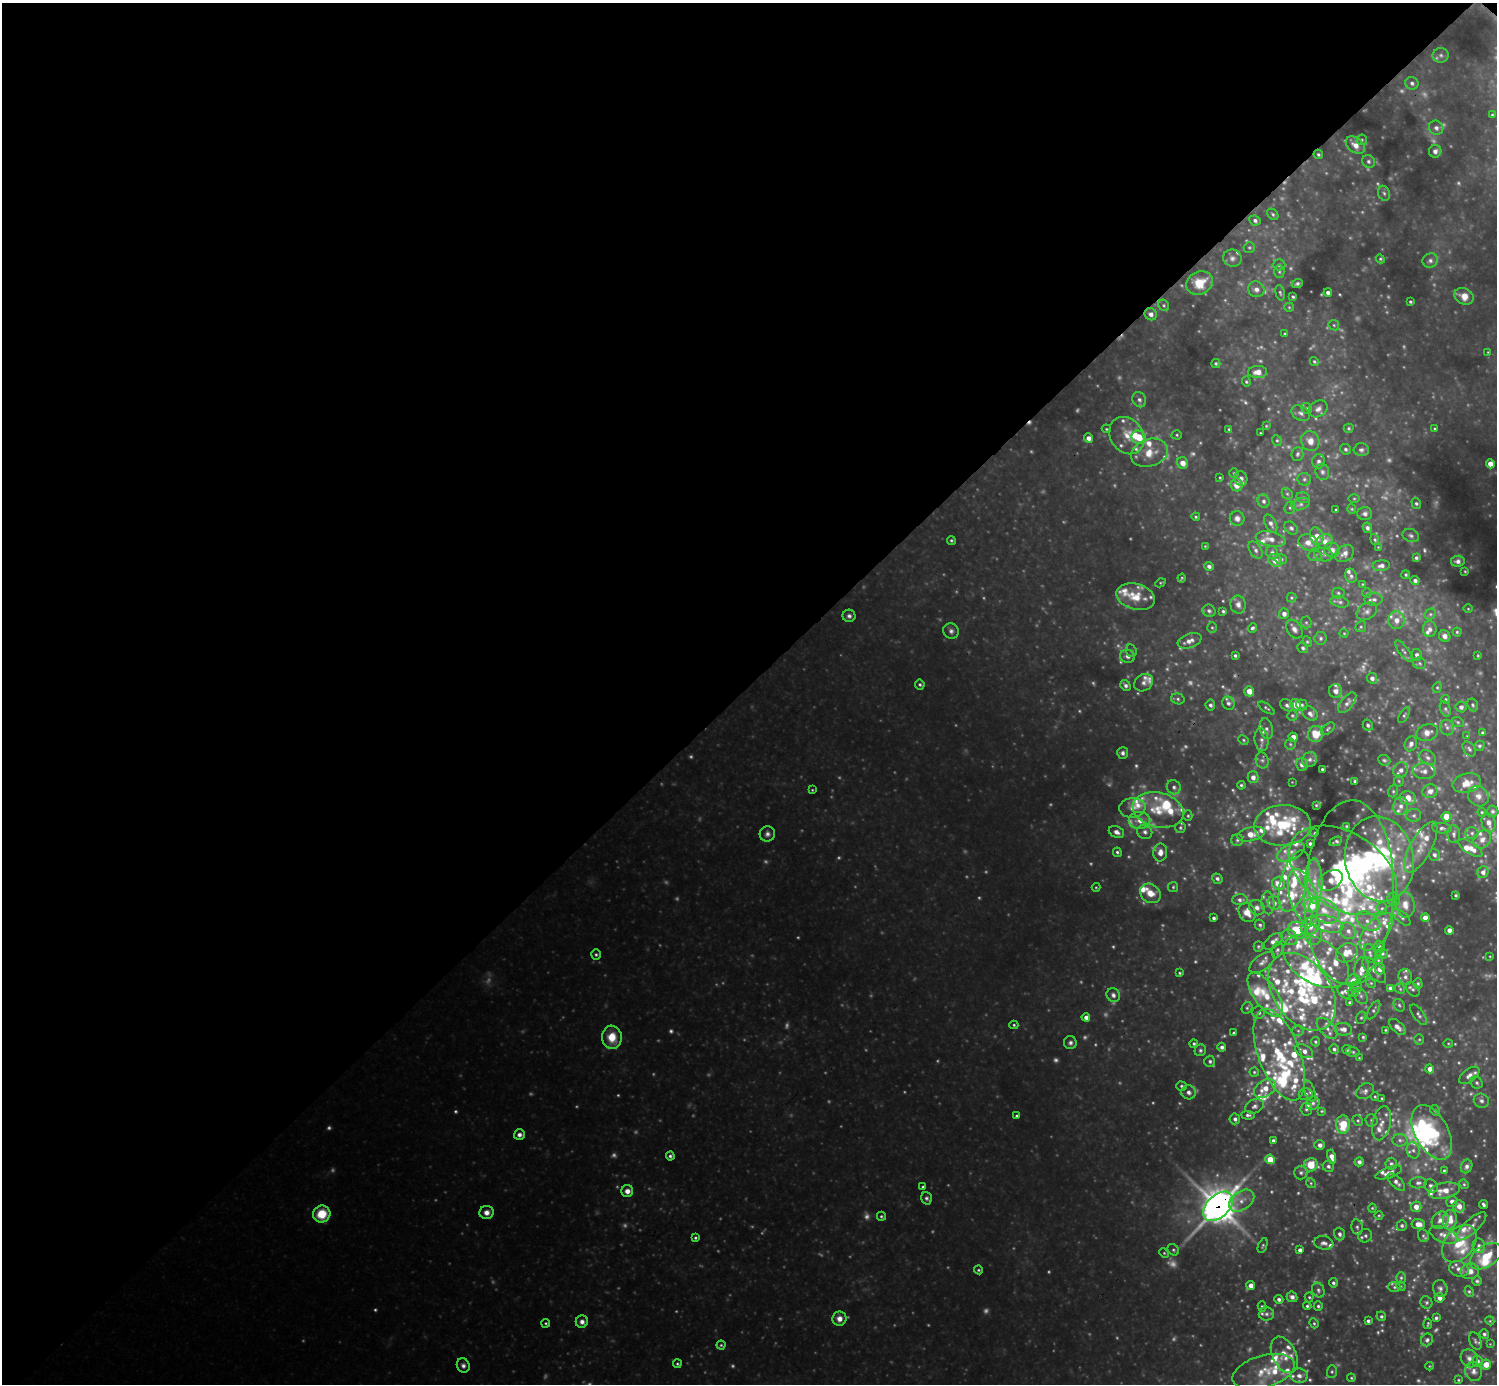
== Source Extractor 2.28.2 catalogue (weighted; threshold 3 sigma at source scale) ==
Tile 5 of 4 x 4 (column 1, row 2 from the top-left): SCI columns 5-1499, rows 2921-4302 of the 5985 x 5986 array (HDU 1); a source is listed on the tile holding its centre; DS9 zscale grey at full resolution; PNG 1499 x 1386 px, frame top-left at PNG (2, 3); each listed source drawn as its Kron ellipse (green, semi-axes under 4 px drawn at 4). Shown black and unused: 50% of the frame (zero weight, under 3 of 4 exposures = <1% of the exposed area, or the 3 px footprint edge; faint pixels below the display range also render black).
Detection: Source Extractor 2.28.2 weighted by HDU 2 'WHT'; one run over the whole footprint, this tile lists its part. Background 0.428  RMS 0.038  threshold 0.17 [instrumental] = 3 sigma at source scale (4.5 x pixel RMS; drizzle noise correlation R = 1.50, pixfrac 1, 0.05/0.05 arcsec/px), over >= 5 px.
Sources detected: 808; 179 too faint to see at this stretch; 6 inside a brighter object's white glare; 2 cosmic-ray / hot-pixel residue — neither listed nor drawn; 159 inside a brighter listed object's ellipse — not listed separately; the other 462 listed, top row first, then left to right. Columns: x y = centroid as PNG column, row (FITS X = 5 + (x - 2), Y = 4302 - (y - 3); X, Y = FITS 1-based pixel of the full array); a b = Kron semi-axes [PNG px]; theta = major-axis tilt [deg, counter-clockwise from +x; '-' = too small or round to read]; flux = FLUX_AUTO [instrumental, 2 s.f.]
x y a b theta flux
1441 55 8 7 - 12
1412 83 7 6 - 12
1492 115 3 2 - 3.6
1436 128 7 6 - 15
1362 140 5 5 - 5.7
1355 145 11 7 -39 37
1435 151 6 6 - 17
1318 154 5 4 - 6.9
1368 161 7 6 - 10
1384 193 8 5 -72 9.8
1273 214 6 5 - 7.4
1255 220 6 4 -27 10
1249 247 5 5 - 5.8
1232 258 9 8 - 16
1380 259 4 4 - 5.2
1430 260 8 7 - 15
1279 265 6 5 - 9.2
1279 271 6 5 - 7.9
1199 283 14 11 27 88
1297 283 5 4 - 8.9
1256 289 8 7 - 20
1280 293 8 4 -76 6.9
1328 293 4 4 - 12
1464 296 10 8 -26 41
1293 297 3 3 - 5.4
1410 302 3 3 - 5.4
1164 305 6 5 - 6.4
1289 307 5 4 - 4.7
1151 314 6 5 - 19
1334 325 6 5 - 5.6
1285 334 3 3 - 3.5
1488 352 4 3 - 3.1
1314 361 5 4 - 5.6
1216 363 4 4 - 6.7
1257 372 9 6 2 33
1246 382 5 4 - 5.5
1139 400 8 6 -59 13
1307 408 6 5 - 6.1
1318 409 10 8 33 19
1301 413 10 7 -29 16
1266 426 4 3 - 3.8
1349 428 5 4 - 6
1106 429 5 4 - 4.5
1229 429 4 3 - 5.1
1435 429 4 3 - 4.5
1260 433 3 2 - 2.6
1177 435 5 4 - 5.2
1127 436 20 16 -54 68
1139 437 7 6 - 73
1088 438 5 4 - 23
1277 440 5 4 - 5.5
1310 441 10 9 - 36
1346 449 6 5 - 8.3
1361 450 7 6 - 11
1149 453 19 13 19 74
1297 454 7 6 - 8.8
1318 461 7 6 - 13
1183 463 6 5 - 39
1490 464 4 4 - 34
1322 472 8 6 -74 12
1234 473 5 5 - 5.4
1220 478 3 2 - 3.6
1241 478 7 6 - 13
1304 479 7 6 - 9.2
1237 485 6 6 - 39
1287 494 6 5 - 6.5
1303 498 7 5 -14 7.9
1354 498 5 3 - 4.3
1264 501 7 6 - 11
1416 503 6 4 -73 8
1301 504 9 6 17 13
1290 508 6 5 - 7
1352 509 4 4 - 4.5
1336 510 3 3 - 4
1365 514 7 6 - 13
1196 517 4 4 - 5.5
1237 518 7 7 - 18
1271 523 10 5 -62 16
1291 528 7 5 -44 9.9
1367 528 5 4 - 12
1317 536 9 6 -69 33
1411 536 8 6 -23 11
1271 539 15 7 -12 30
1375 539 5 4 - 5.6
951 540 4 4 - 5.5
1325 541 8 7 - 34
1308 542 9 8 - 36
1205 546 3 3 - 3.1
1378 547 3 3 - 2.6
1255 550 9 5 -57 12
1332 550 8 7 - 22
1272 553 6 6 - 13
1345 554 10 7 37 23
1324 555 9 6 -11 15
1314 556 7 5 1 7.9
1416 558 4 4 - 8.1
1281 559 6 5 - 8.7
1275 560 7 5 -39 45
1458 561 7 5 8 14
1209 566 5 4 - 12
1381 566 8 5 6 17
1465 571 3 2 - 3.1
1406 575 4 4 - 5.7
1351 576 7 5 -71 11
1182 578 4 3 - 4.5
1415 581 5 4 - 12
1160 583 5 3 - 4.1
1363 584 3 3 - 3.7
1338 593 6 5 - 7.9
1367 593 5 4 - 4.5
1136 597 19 13 -16 89
1291 598 5 5 - 5.5
1374 599 9 6 1 14
1340 602 9 5 -13 12
1238 604 9 7 -86 18
1468 609 5 3 - 3.1
1209 611 6 6 - 11
1223 611 3 3 - 6
1367 611 11 8 33 18
1284 614 5 5 - 18
1430 614 6 5 - 7.1
849 616 6 6 - 13
1396 620 9 8 - 30
1306 622 6 5 - 7.3
1212 627 5 5 - 5.7
1361 627 6 5 - 6.4
1252 628 5 4 - 8
1294 629 10 7 -56 18
1430 629 8 6 -89 18
951 631 8 7 - 14
1457 632 4 4 - 5.4
1344 633 4 4 - 4.1
1445 636 6 5 - 17
1321 638 6 6 - 9.5
1190 641 12 7 20 27
1307 642 5 4 - 5.5
1303 648 6 4 -40 9.7
1131 651 6 5 - 7.6
1404 651 13 4 -54 11
1235 655 3 3 - 7.1
1417 655 6 5 - 12
1478 655 4 3 - 4.3
1127 656 7 6 - 18
1420 663 6 6 - 7.6
1372 678 5 5 - 16
1144 683 10 8 35 17
920 684 5 5 - 7
1125 685 6 4 -56 12
1437 687 5 4 - 5.7
1249 691 5 4 - 41
1336 691 7 6 - 18
1178 699 7 5 -17 8.4
1446 699 4 3 - 4.5
1228 703 7 6 - 13
1347 703 12 6 52 16
1210 705 5 5 - 11
1287 705 7 5 -32 13
1296 705 6 5 - 56
1302 705 6 5 - 8.3
1473 705 6 5 - 7.3
1461 707 5 5 - 15
1266 708 9 3 -33 6.4
1445 709 8 5 -69 9.7
1310 713 8 6 -39 17
1404 715 9 4 59 7.1
1292 716 5 5 - 6.2
1458 722 6 4 -21 6.6
1368 725 5 5 - 8.6
1447 727 8 7 - 14
1266 729 10 6 -77 14
1328 729 8 4 40 7.1
1482 732 4 4 - 6.1
1427 733 11 8 18 30
1316 734 8 7 - 88
1467 736 4 4 - 3.3
1293 737 4 4 - 33
1243 740 5 4 - 4.8
1261 740 11 7 -83 19
1290 744 5 5 - 7.1
1411 744 8 6 67 17
1479 746 5 5 - 7.8
1469 749 8 5 -53 9.7
1123 753 6 5 - 13
1428 758 9 6 -34 15
1262 760 8 6 -74 12
1310 760 8 7 - 13
1384 760 6 5 - 7.5
1302 764 6 5 - 15
1322 769 3 3 - 5.3
1401 770 8 7 - 19
1424 771 11 8 -5 22
1253 777 6 5 - 23
1355 781 3 3 - 7.5
1399 781 5 5 - 5.6
1292 782 2 2 - 1.9
1467 783 14 9 14 52
1241 785 4 4 - 6.4
1174 787 7 6 - 13
812 790 4 3 - 3.6
1393 791 6 5 - 6.2
1430 791 7 7 - 26
1478 796 11 9 -44 27
1408 798 8 6 -12 62
1316 805 4 3 - 5.3
1401 806 9 7 80 24
1132 808 13 10 5 29
1158 810 26 17 -13 120
1492 811 6 5 - 8.6
1482 812 4 4 - 5.7
1414 815 7 6 - 11
1188 816 5 4 - 5.5
1446 817 5 4 - 82
1139 820 11 8 0 36
1489 823 10 6 -73 24
1283 825 28 20 3 230
1346 826 3 3 - 4.2
1180 828 5 5 - 6.6
1442 828 10 5 -4 11
1116 832 8 5 -25 21
1145 832 8 7 - 15
1315 833 3 3 - 4.8
1472 833 6 5 - 10
767 834 8 7 - 15
1251 834 14 7 12 56
1454 834 9 6 -86 12
1237 840 6 6 - 8.2
1482 840 9 8 - 26
1336 841 6 3 24 7.4
1310 844 4 3 - 10
1421 847 28 10 61 61
1470 848 14 6 -32 42
1117 852 5 4 - 7.4
1160 852 9 7 81 32
1291 852 15 8 26 32
1434 855 6 5 - 12
1379 859 43 34 -79 580
1343 870 59 38 -31 1300
1483 872 6 5 - 18
1217 879 5 5 - 11
1331 880 13 9 31 44
1294 881 31 13 74 140
1315 881 22 7 -88 56
1278 884 7 6 - 56
1096 887 4 4 - 4
1173 887 5 5 - 5.7
1349 892 92 44 88 880
1150 893 11 9 -35 49
1456 895 3 3 - 5.4
1303 897 29 13 -73 100
1393 899 6 6 - 18
1240 900 7 5 1 12
1268 903 11 6 -86 17
1274 903 7 6 - 17
1312 905 8 7 - 110
1405 905 13 9 -82 35
1257 908 8 7 - 18
1382 909 6 5 - 8.3
1324 910 16 11 -36 65
1247 912 10 8 -63 44
1402 917 11 5 -43 12
1214 918 4 3 - 8.4
1425 918 4 4 - 31
1368 921 13 8 -29 34
1327 924 16 8 -14 48
1260 925 5 5 - 7.6
1310 926 10 8 43 55
1297 930 9 8 - 120
1449 930 4 4 - 25
1348 931 9 7 -49 22
1376 932 22 11 51 61
1314 935 10 8 86 25
1289 937 8 7 - 17
1273 941 11 6 40 20
1258 946 5 4 - 5.5
1379 947 6 5 - 11
1277 950 8 5 71 8.9
1347 953 11 9 30 58
1370 953 10 5 -73 10
1382 953 5 5 - 8.1
596 954 5 5 - 6.8
1490 956 4 3 - 3.1
1378 960 5 4 - 4.3
1316 961 36 22 -32 180
1262 962 15 7 37 22
1380 969 6 5 - 30
1362 970 12 7 87 44
1374 970 16 7 -49 25
1180 973 4 3 - 5.4
1405 977 8 6 -75 16
1353 980 6 6 - 28
1371 983 5 4 - 5.1
1418 983 5 4 - 6.1
1358 987 5 3 - 4.8
1390 988 4 4 - 11
1400 989 5 4 - 5.3
1413 989 8 5 -50 9.7
1345 991 8 6 -44 12
1302 992 43 28 -56 350
1353 992 5 5 - 6.7
1113 995 7 6 - 16
1265 995 26 11 -55 99
1361 996 9 6 -55 12
1350 1002 4 3 - 7.6
1399 1005 6 5 - 7.7
1247 1008 6 5 - 6.7
1374 1010 10 5 60 9
1259 1012 6 6 - 14
1419 1015 12 5 -53 12
1086 1017 4 4 - 19
1361 1018 6 5 - 6.3
1014 1025 4 4 - 5.1
1398 1027 10 5 -43 20
1327 1028 13 7 -46 25
1343 1029 9 6 -5 24
1385 1030 4 3 - 4.5
1298 1031 6 5 - 8.3
1234 1033 3 3 - 8.5
612 1037 11 10 - 78
1363 1037 4 4 - 5.6
1419 1039 5 4 - 5.3
1315 1042 4 4 - 6.5
1070 1043 6 6 - 12
1448 1043 5 3 - 3.9
1194 1044 4 4 - 7.6
1222 1047 4 4 - 11
1334 1049 5 4 - 9.6
1200 1050 6 5 - 8.4
1347 1050 4 4 - 8.3
1304 1051 9 6 -27 22
1353 1052 7 5 -16 6.9
1279 1055 48 21 -69 330
1359 1058 3 3 - 2.9
1210 1061 5 5 - 9.1
1430 1069 4 4 - 29
1254 1072 4 4 - 5.6
1469 1075 12 6 36 21
1477 1083 6 5 - 9.1
1181 1086 5 4 - 7.1
1265 1089 12 8 36 51
1310 1091 11 5 -72 11
1365 1091 10 7 31 15
1188 1092 7 7 - 18
1306 1094 7 6 - 11
1375 1096 4 3 - 4
1382 1098 3 3 - 4.4
1481 1101 7 7 - 15
1313 1103 7 6 - 13
1255 1106 9 7 24 15
1306 1109 6 5 - 9.2
1435 1110 5 4 - 6.8
1322 1111 4 4 - 4.6
1248 1115 7 4 -4 9.5
1017 1116 4 4 - 6.1
1235 1119 5 5 - 12
1358 1120 5 4 - 5.9
1371 1120 6 6 - 8.3
1382 1123 17 9 77 31
1343 1124 9 7 88 110
1432 1132 30 16 -62 230
519 1135 5 5 - 15
1273 1140 3 3 - 7.4
1400 1140 7 6 - 13
1320 1145 5 5 - 17
1413 1150 8 6 -75 14
670 1156 4 4 - 8.3
1332 1157 7 4 -78 29
1270 1159 5 4 - 74
1359 1162 4 4 - 13
1391 1164 6 5 - 8.3
1311 1165 7 6 - 81
1328 1166 6 5 - 10
1467 1166 7 5 68 16
1444 1171 4 3 - 5.5
1301 1173 7 6 - 11
1389 1173 14 5 20 21
1396 1182 11 5 -46 17
1311 1183 5 4 - 5.2
1418 1183 8 5 2 11
1464 1184 5 4 - 5.2
1431 1186 7 6 - 12
923 1187 4 3 - 7.3
627 1191 6 6 - 25
1444 1191 16 8 12 48
927 1198 6 5 - 9.3
1242 1201 14 9 35 38
1452 1201 6 5 - 18
1483 1205 4 3 - 8.8
1218 1206 18 11 45 8900
1459 1206 6 5 - 33
1416 1207 5 5 - 31
1372 1208 4 4 - 4.4
487 1212 7 6 - 23
322 1214 9 8 - 110
1379 1215 4 3 - 3.8
881 1216 4 4 - 5.6
1440 1220 9 7 48 22
1450 1220 9 7 84 46
1418 1224 7 5 -6 31
1402 1225 5 5 - 9
1471 1226 19 7 43 29
1357 1227 8 5 -79 9
1340 1234 6 5 - 12
1443 1235 14 7 -23 28
1365 1236 7 6 - 11
1423 1236 6 5 - 7
695 1238 4 4 - 6.2
1324 1243 9 6 -8 15
1459 1244 21 14 51 100
1263 1246 8 4 67 6
1479 1246 7 6 - 10
1173 1250 6 5 - 7.8
1300 1250 4 4 - 16
1164 1253 5 4 - 4.6
1486 1256 18 11 33 100
1459 1269 10 7 -18 25
978 1270 4 3 - 5
1470 1271 9 7 14 31
1401 1278 6 5 - 6.9
1477 1281 5 4 - 6.9
1333 1283 5 4 - 8.4
1251 1286 4 4 - 29
1401 1286 5 4 - 4.2
1394 1287 6 5 - 6.9
1440 1289 8 7 - 13
1318 1290 7 6 - 12
1469 1292 5 4 - 6.1
1292 1297 5 5 - 16
1309 1297 5 4 - 5.4
1440 1298 5 4 - 24
1279 1299 4 4 - 11
1426 1302 6 5 - 7.9
1262 1306 5 4 - 5.3
1307 1306 4 3 - 7
1318 1306 5 4 - 7.2
1266 1314 7 6 - 13
1381 1316 5 4 - 7.5
1436 1318 4 3 - 8
839 1319 7 7 - 29
1368 1321 4 3 - 9.1
1490 1321 4 3 - 3.7
582 1322 6 6 - 19
546 1323 4 4 - 5.3
1314 1323 5 4 - 5.3
1428 1324 5 3 - 4.9
1484 1334 4 4 - 8.5
1427 1340 6 6 - 12
1475 1341 9 5 -68 10
1490 1344 3 3 - 2.6
721 1345 4 4 - 5.1
1284 1355 19 11 -65 57
1469 1358 9 8 - 19
1478 1361 5 5 - 11
677 1364 4 4 - 5.1
1486 1364 5 5 - 46
463 1365 7 6 - 14
1429 1366 4 3 - 3.6
1264 1371 32 16 16 120
1474 1371 9 8 - 20
1332 1372 6 5 - 6.5
1299 1376 8 7 - 20
1351 1378 4 3 - 4.5
1458 1380 4 3 - 4.5
Overlapping masked pixels (flux is a lower limit): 1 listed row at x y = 1218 1206